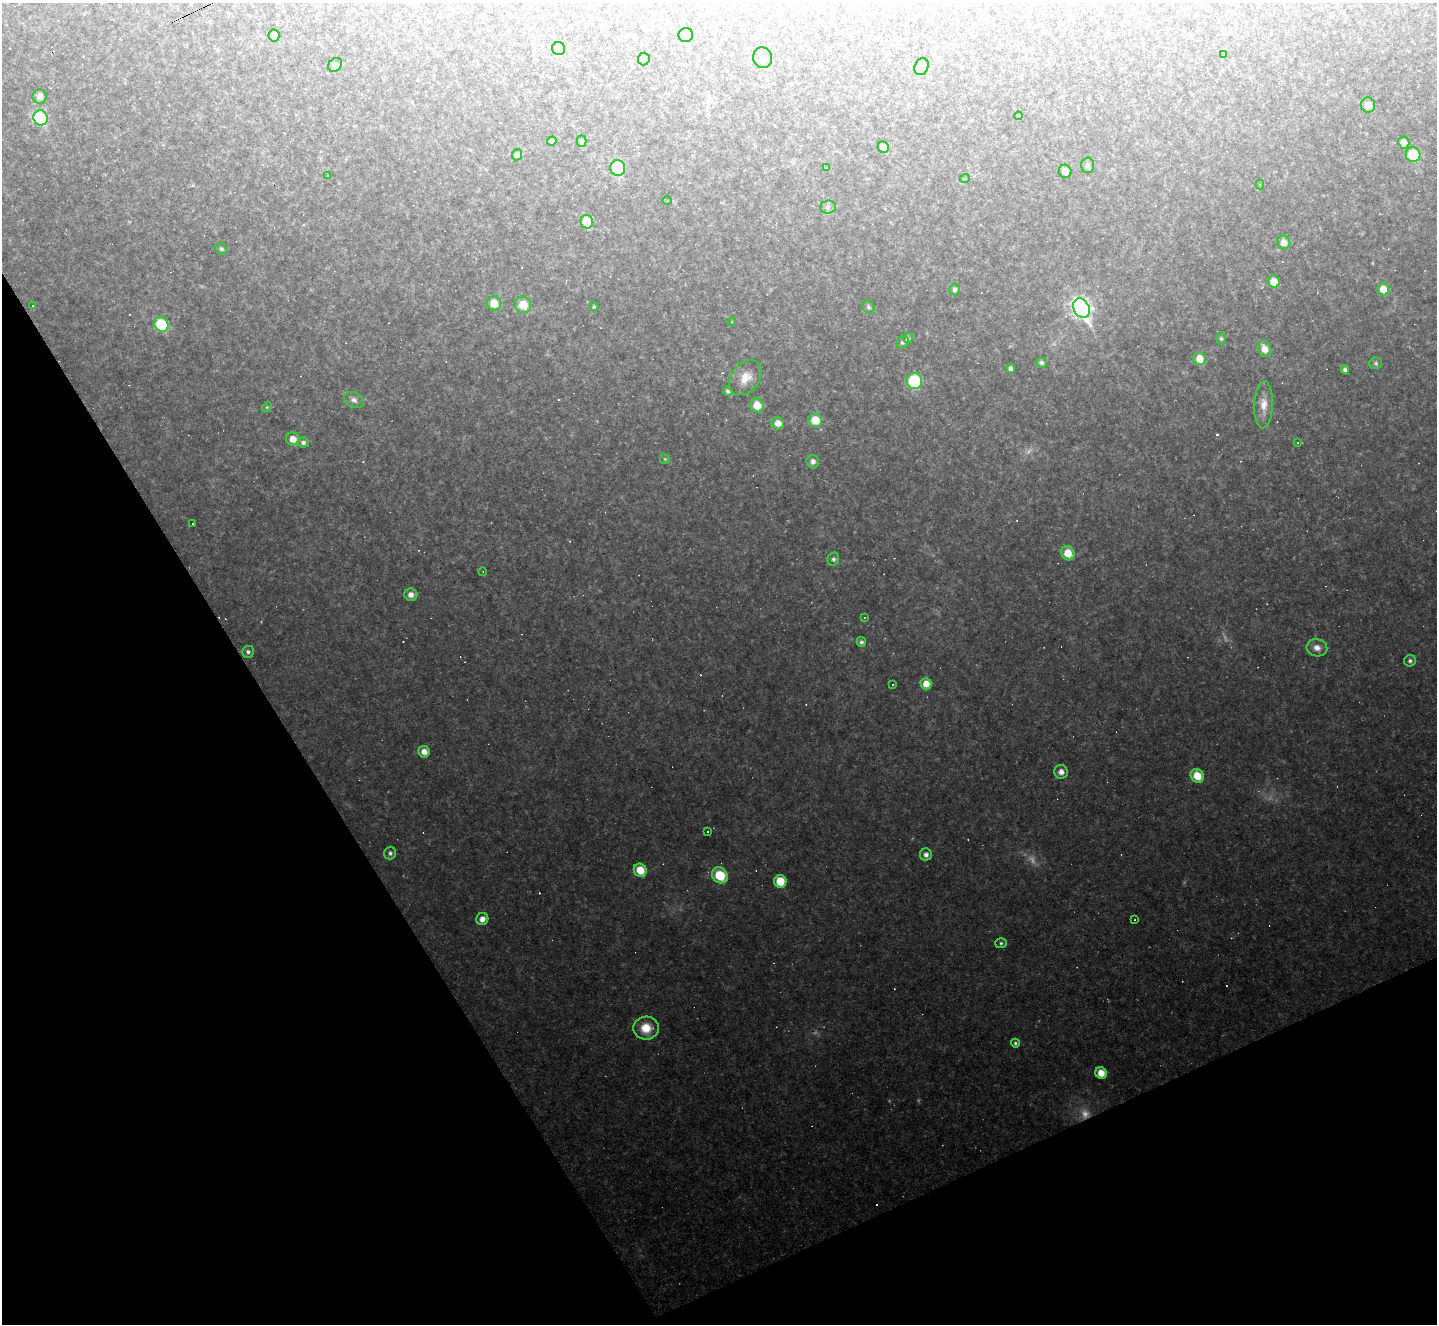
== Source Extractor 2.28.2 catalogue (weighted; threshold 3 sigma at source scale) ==
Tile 14 of 4 x 4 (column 2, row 4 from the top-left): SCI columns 1435-2869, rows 287-1608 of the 5738 x 5727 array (HDU 1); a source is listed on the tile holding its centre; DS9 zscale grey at full resolution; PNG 1439 x 1326 px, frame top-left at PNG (2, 3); each listed source drawn as its Kron ellipse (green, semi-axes under 4 px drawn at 4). Shown black and unused: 26% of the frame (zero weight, under 2 of 3 exposures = <1% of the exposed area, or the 3 px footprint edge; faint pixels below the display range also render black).
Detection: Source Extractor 2.28.2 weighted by HDU 2 'WHT'; one run over the whole footprint, this tile lists its part. Background 0.137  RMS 0.012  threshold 0.0528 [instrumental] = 3 sigma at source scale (4.5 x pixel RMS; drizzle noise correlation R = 1.50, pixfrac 1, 0.05/0.05 arcsec/px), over >= 5 px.
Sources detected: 125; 6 too faint to see at this stretch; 28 cosmic-ray / hot-pixel residue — neither listed nor drawn; the other 91 listed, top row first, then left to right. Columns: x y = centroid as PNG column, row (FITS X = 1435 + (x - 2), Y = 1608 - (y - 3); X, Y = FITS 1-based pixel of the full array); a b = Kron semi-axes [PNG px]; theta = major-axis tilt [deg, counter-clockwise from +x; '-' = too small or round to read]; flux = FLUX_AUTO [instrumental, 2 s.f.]
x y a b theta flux
274 35 6 5 - 5.5
686 35 7 7 - 9.4
559 49 7 6 - 29
1224 55 3 3 - 1.1
763 58 10 9 - 8.4
644 59 6 6 - 2.4
335 65 8 6 49 3.3
921 67 9 6 66 3.7
40 96 7 7 - 7.9
1368 105 7 7 - 7.7
1018 116 4 3 - 1.3
40 118 8 7 - 93
552 141 4 4 - 3.8
582 141 6 5 - 2.3
1404 143 6 5 - 14
883 147 6 5 - 7.9
517 155 5 5 - 3.8
1413 155 7 7 - 41
1088 165 7 6 - 3.7
618 168 8 7 - 70
826 168 3 2 - 0.74
1065 171 6 6 - 9.7
328 175 3 2 - 1.5
965 178 5 3 - 1.1
1260 185 4 4 - 1.7
667 201 4 3 - 1.1
828 207 8 6 3 3.5
587 222 7 6 - 32
1284 242 7 6 - 9.7
221 249 6 5 - 2.1
1274 282 6 6 - 14
954 289 6 5 - 3.9
1383 289 6 5 - 18
494 303 7 7 - 18
33 305 3 3 - 3.9
523 305 8 8 - 21
594 306 4 3 - 1.7
868 307 7 5 -50 2.5
1081 308 10 7 -60 460
732 322 4 3 - 0.94
161 325 7 6 - 63
908 338 5 5 - 2.8
1221 338 6 5 - 2.2
903 342 7 6 - 3.5
1264 349 8 6 -66 10
1200 359 6 6 - 21
1041 362 6 5 - 3.1
1376 363 6 6 - 2.3
1011 369 4 4 - 3.7
1345 370 4 4 - 4.2
746 378 19 14 52 18
914 381 8 7 - 68
728 391 5 4 - 2.7
354 400 10 7 -27 5
757 405 7 6 - 19
1264 405 23 9 88 15
267 407 5 4 - 1.4
815 420 7 7 - 22
778 423 6 6 - 11
293 439 7 6 - 12
303 442 6 5 - 3.4
1298 443 3 2 - 0.78
665 459 5 5 - 1.5
813 461 6 6 - 5.2
192 524 2 2 - 1.1
1068 553 7 6 - 20
833 559 7 5 76 3
483 572 4 3 - 0.89
411 595 6 6 - 6.8
864 617 3 3 - 1.1
861 642 5 4 - 2.8
1317 648 10 8 -13 8.8
248 652 6 6 - 3.3
1410 661 6 5 - 2.9
926 684 6 5 - 17
893 685 3 3 - 2.5
424 752 6 5 - 8.7
1061 772 7 6 - 7.4
1197 776 7 6 - 25
708 832 3 2 - 1.2
390 853 6 6 - 3
926 855 6 6 - 4.9
640 870 7 6 - 23
720 875 8 7 - 40
780 881 6 6 - 29
482 919 6 6 - 8.3
1135 920 3 2 - 1.1
1001 943 5 5 - 2.2
646 1028 13 11 3 24
1015 1043 4 4 - 2.3
1101 1073 6 5 - 15